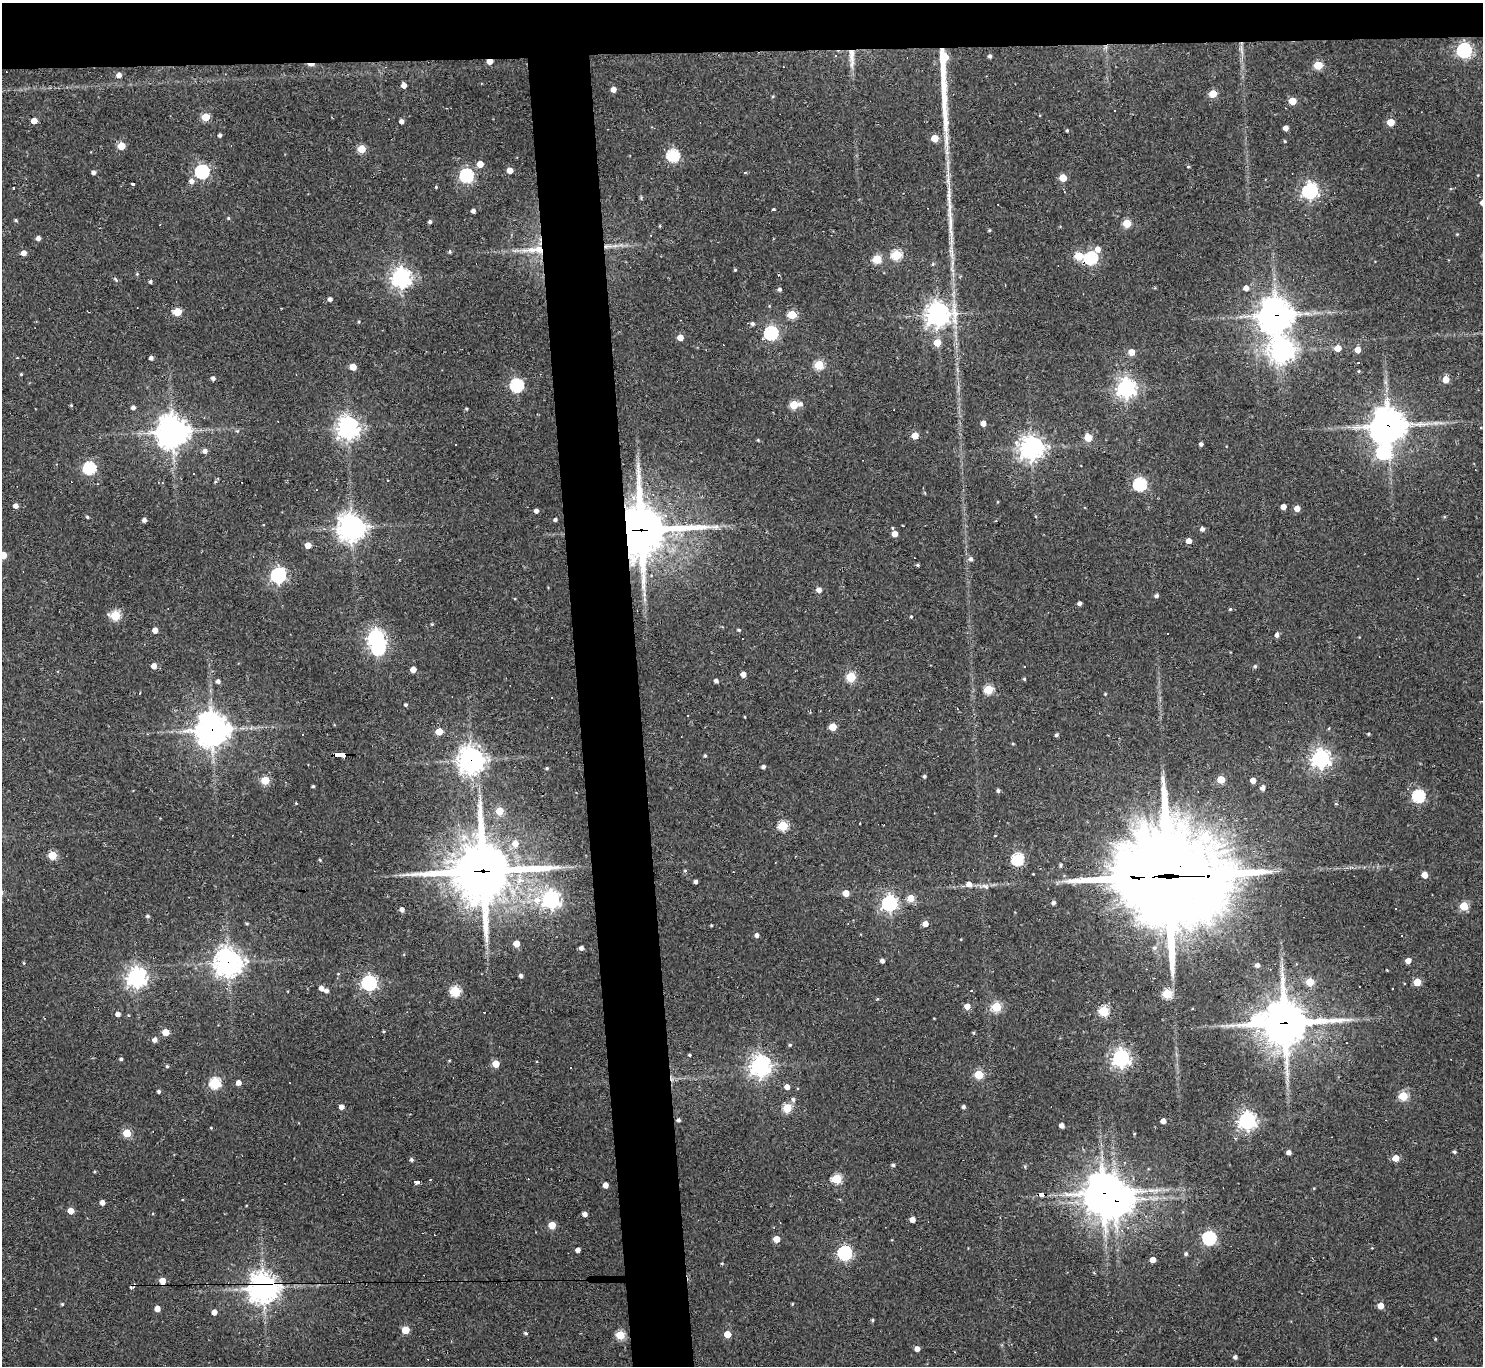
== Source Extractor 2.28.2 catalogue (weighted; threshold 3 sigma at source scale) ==
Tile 2 of 3 x 3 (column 2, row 1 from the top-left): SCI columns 1482-2962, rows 2931-4294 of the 4443 x 4419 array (HDU 1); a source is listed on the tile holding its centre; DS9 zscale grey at full resolution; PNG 1485 x 1368 px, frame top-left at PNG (2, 3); no overlay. Shown black and unused: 8% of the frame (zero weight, under 2 of 3 exposures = <1% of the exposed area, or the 3 px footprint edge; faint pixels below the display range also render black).
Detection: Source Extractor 2.28.2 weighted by HDU 2 'WHT'; one run over the whole footprint, this tile lists its part. Background 0.18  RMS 0.0085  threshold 0.0381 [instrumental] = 3 sigma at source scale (4.5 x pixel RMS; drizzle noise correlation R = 1.50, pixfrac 1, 0.05/0.05 arcsec/px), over >= 5 px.
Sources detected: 315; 1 inside a brighter object's white glare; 20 cosmic-ray / hot-pixel residue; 3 long thin detections or spike segments (spike, bleed or trail) — not listed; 1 inside a brighter listed object's ellipse — not listed separately; the other 290 listed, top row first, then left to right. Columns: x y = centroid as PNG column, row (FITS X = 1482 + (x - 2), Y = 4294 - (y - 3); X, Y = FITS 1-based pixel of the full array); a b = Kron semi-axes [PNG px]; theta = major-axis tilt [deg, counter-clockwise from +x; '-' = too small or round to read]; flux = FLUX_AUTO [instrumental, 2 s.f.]
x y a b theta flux
1464 50 6 6 - 200
990 56 4 4 - 2.2
852 57 29 6 -88 9.9
490 61 5 4 - 8.8
1318 65 5 5 - 30
119 75 5 5 - 5.1
404 85 4 4 - 6.5
613 89 5 4 - 5.7
1213 94 5 5 - 23
1292 101 5 5 - 17
206 117 5 5 - 24
34 121 4 4 - 9.5
401 121 4 4 - 2.9
1391 122 5 5 - 18
946 127 30 8 -88 15
1286 128 4 4 - 4.8
1067 130 4 3 - 0.95
220 135 4 3 - 2.1
935 138 5 5 - 18
121 146 5 5 - 19
361 149 5 5 - 27
673 155 6 6 - 100
480 164 5 5 - 10
1188 166 4 4 - 0.95
510 170 4 4 - 8.7
202 171 6 6 - 150
93 172 4 4 - 2.7
745 172 5 3 - 0.92
466 175 6 5 - 170
1063 178 5 5 - 17
191 181 6 5 - 3.7
132 183 4 3 - 6.3
436 187 3 3 - 0.82
13 188 3 3 - 1.9
1310 191 6 6 - 270
773 210 3 3 - 5.6
473 211 4 4 - 3.1
228 218 4 4 - 0.96
16 220 5 4 - 1.1
430 222 4 4 - 1.7
1127 223 5 5 - 31
660 226 4 3 - 0.86
989 230 4 3 - 0.91
38 238 4 4 - 3.2
607 246 11 5 6 3.5
1098 249 6 6 - 6.3
533 250 32 7 5 15
450 252 5 4 - 1.3
24 253 5 4 - 5.2
896 255 5 5 - 59
1079 256 5 5 - 28
1091 258 6 6 - 100
877 259 5 5 - 37
933 264 5 4 - 0.98
735 270 4 4 - 0.89
137 274 4 4 - 0.87
401 278 7 7 - 480
116 280 5 4 - 1.1
150 282 4 4 - 1.6
1246 288 5 4 - 5
779 289 4 4 - 2.1
330 299 4 4 - 3
177 312 5 5 - 30
792 314 5 5 - 37
938 314 9 8 - 690
1276 315 12 12 - 1300
359 322 4 3 - 0.78
752 324 5 4 - 2.3
771 333 6 6 - 160
680 337 5 5 - 7.9
937 343 5 5 - 16
1338 348 5 4 - 13
1282 350 9 8 - 640
1357 350 5 5 - 8.2
1131 352 5 5 - 12
819 365 5 5 - 44
353 367 5 5 - 12
1359 371 4 3 - 0.78
21 374 4 4 - 0.77
213 378 4 4 - 2.8
1446 379 5 5 - 14
517 385 6 6 - 120
1126 388 7 7 - 450
801 404 7 6 - 2.6
71 405 4 4 - 0.83
794 405 5 5 - 32
133 407 4 4 - 2.6
466 409 4 3 - 0.96
983 423 5 4 - 5.6
1388 426 12 11 - 1500
348 428 8 7 - 570
172 431 11 10 - 1200
237 431 5 4 - 0.97
915 436 5 5 - 15
1088 438 5 5 - 20
758 440 4 4 - 0.75
1201 444 4 4 - 2.7
1031 448 8 8 - 600
205 451 5 5 - 3.4
89 468 6 6 - 100
194 474 3 3 - 2.4
1140 484 6 6 - 120
16 506 4 4 - 4.5
1283 507 4 4 - 5.5
1297 508 5 5 - 7.8
536 511 4 4 - 3
87 517 4 3 - 1.1
555 519 4 4 - 1.7
144 520 4 4 - 3.1
352 527 9 9 - 760
1202 529 5 5 - 2.5
641 530 19 17 -88 3100
895 534 5 5 - 8.4
1189 541 5 4 - 5.8
308 545 5 4 - 7.8
3 555 5 5 - 14
971 559 6 5 - 2.5
918 565 4 4 - 1.2
278 575 6 6 - 220
819 590 5 5 - 5.1
1156 596 5 4 - 2.1
1079 603 4 4 - 2.7
1230 609 5 4 - 0.96
115 615 6 5 - 48
911 617 3 3 - 0.89
432 624 4 3 - 0.87
155 630 4 4 - 6.4
739 630 4 4 - 1
1277 635 5 4 - 2.7
376 638 7 6 - 310
378 648 6 6 - 120
154 666 5 5 - 6.3
1024 666 3 3 - 2
1255 666 5 5 - 1.4
413 669 4 4 - 7.6
743 674 4 4 - 5.8
851 677 5 5 - 51
1024 679 4 4 - 1.1
218 681 5 4 - 2.5
716 681 4 4 - 2.6
989 689 5 5 - 44
1105 694 4 3 - 0.72
406 705 4 4 - 1.2
687 715 3 2 - 0.8
745 717 4 2 - 0.59
833 727 5 5 - 20
1329 728 5 3 - 0.74
212 730 12 12 - 1100
439 732 5 4 - 19
1369 734 4 3 - 1
1056 735 4 4 - 1.7
1013 744 4 3 - 0.84
340 754 11 3 1 73
705 756 4 3 - 1.1
1321 759 7 7 - 430
471 760 10 10 - 630
763 767 4 4 - 2.3
547 768 4 3 - 1.1
924 776 4 3 - 1.5
1221 779 5 5 - 24
265 780 5 5 - 27
1253 780 5 4 - 6.4
313 786 3 3 - 1.1
1263 788 5 5 - 3.9
998 790 5 4 - 1.7
1418 796 6 6 - 110
296 803 3 2 - 0.71
1336 804 5 3 - 0.82
500 811 5 5 - 18
783 826 5 5 - 51
995 836 4 2 - 0.54
515 843 7 7 - 8
52 855 5 5 - 30
1017 859 6 6 - 97
320 860 4 3 - 0.91
1061 865 4 4 - 1.5
483 871 24 22 2 3700
685 871 5 3 - 0.95
1425 875 5 4 - 10
1169 877 51 30 -1 18000
696 882 3 3 - 2.1
969 884 6 5 - 5.1
985 886 11 6 -31 2.9
846 893 5 5 - 9.2
911 898 5 5 - 14
551 899 7 6 - 350
537 900 10 9 - 8.5
889 903 6 6 - 250
1053 903 4 4 - 2.3
1464 906 5 5 - 29
402 909 5 5 - 3.1
1396 909 3 2 - 1.1
148 916 5 4 - 1.5
247 923 5 3 - 0.95
925 924 4 4 - 7.6
711 925 3 2 - 0.89
757 935 5 4 - 2.8
516 944 5 4 - 11
581 948 4 4 - 3.2
1154 948 7 6 - 2.2
882 961 4 4 - 3.2
1408 961 4 4 - 7
228 962 10 9 - 740
24 963 5 3 - 0.7
1257 965 5 4 - 3
521 976 4 4 - 2.7
136 978 7 7 - 460
1310 982 5 5 - 25
1417 982 5 5 - 20
369 983 6 6 - 220
1404 983 3 2 - 0.6
321 988 5 4 - 3.7
326 991 5 4 - 3.2
455 991 5 5 - 58
971 991 3 2 - 0.9
1167 994 5 5 - 47
967 1006 5 5 - 8.3
996 1007 5 5 - 49
1103 1011 5 5 - 59
118 1014 4 4 - 4.1
1258 1019 12 8 25 67
1284 1023 16 14 2 2800
384 1031 3 3 - 0.9
166 1032 5 4 - 16
973 1033 5 3 - 0.93
154 1040 5 4 - 4
790 1045 4 4 - 1.1
689 1055 4 3 - 1.2
1121 1058 6 6 - 370
121 1059 4 4 - 1.6
496 1064 5 5 - 16
167 1066 4 4 - 1.2
760 1066 7 7 - 570
571 1068 2 2 - 0.61
978 1074 5 5 - 37
215 1083 6 5 - 72
238 1083 4 4 - 5.4
787 1087 4 4 - 6.5
159 1091 4 4 - 1.6
1403 1096 5 5 - 42
793 1100 6 5 - 2.3
341 1107 4 4 - 4.5
963 1107 4 4 - 2.1
787 1108 5 5 - 42
678 1120 4 4 - 2.1
1163 1121 4 4 - 5.4
1247 1121 6 6 - 380
1062 1125 4 4 - 4.5
211 1128 4 3 - 0.63
127 1133 5 5 - 28
1289 1152 4 4 - 3.5
1454 1152 4 4 - 1.3
1396 1158 5 4 - 13
411 1160 4 4 - 2
893 1165 4 3 - 1.6
836 1179 5 5 - 51
417 1182 4 3 - 29
605 1185 4 4 - 5.8
1103 1193 13 11 46 1800
1041 1194 6 3 -4 47
1115 1200 13 10 48 1300
102 1202 4 4 - 4.4
71 1211 5 4 - 8.3
585 1214 4 4 - 3.9
912 1220 4 4 - 6.6
552 1225 5 5 - 18
1209 1238 6 6 - 140
776 1239 5 4 - 13
1372 1248 3 3 - 0.5
578 1250 4 4 - 4.5
844 1253 6 6 - 170
1186 1254 5 4 - 1.9
1153 1260 4 4 - 7.5
722 1263 4 4 - 0.84
162 1281 5 4 - 11
263 1288 10 9 - 1000
62 1304 4 4 - 1
792 1304 4 3 - 0.78
1380 1306 5 4 - 11
157 1308 4 4 - 8.1
214 1312 4 4 - 6.2
872 1320 4 3 - 1.1
405 1330 5 5 - 23
526 1333 4 4 - 1.6
727 1334 5 5 - 15
620 1335 5 5 - 43
1435 1339 4 4 - 0.77
917 1349 4 4 - 4.7
955 1352 2 2 - 0.8
1235 1357 4 4 - 2.7
Overlapping masked pixels (flux is a lower limit): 18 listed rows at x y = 852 57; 490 61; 607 246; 1091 258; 1276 315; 1388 426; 641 530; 212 730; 340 754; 471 760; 483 871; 1169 877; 228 962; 1284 1023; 1103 1193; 1041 1194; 1115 1200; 263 1288
Isophote crosses this tile's border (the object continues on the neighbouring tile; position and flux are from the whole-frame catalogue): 1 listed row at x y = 3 555
Unlisted compact peaks at least as high as the median listed source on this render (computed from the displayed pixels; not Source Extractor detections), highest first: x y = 151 358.